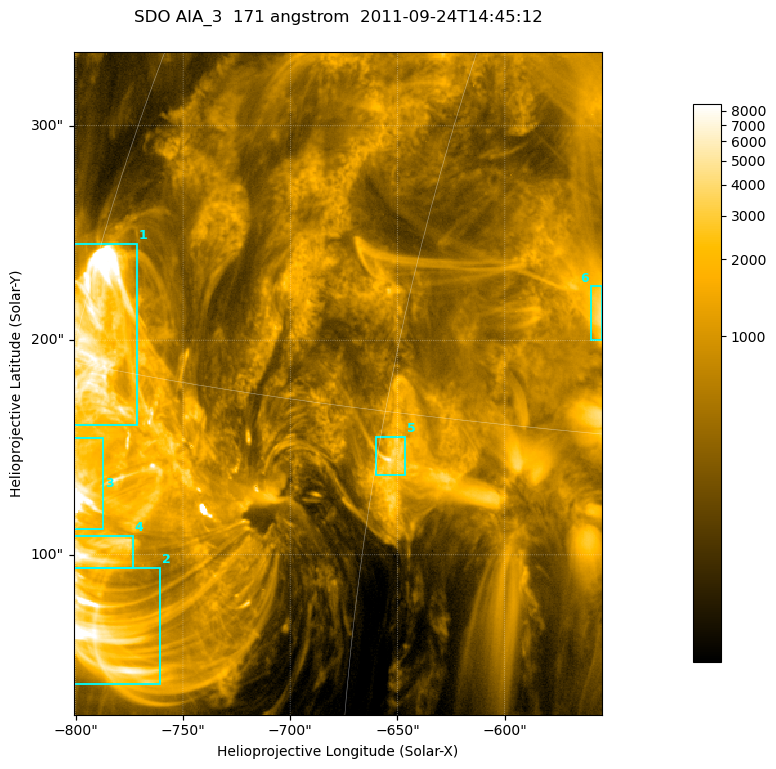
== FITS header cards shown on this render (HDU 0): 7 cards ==
TELESCOP= 'SDO     '           /
INSTRUME= 'AIA_3   '           /
WAVELNTH=                  171 /
WAVEUNIT= 'angstrom'           /
DATE-OBS= '2011-09-24T14:45:12.35' /
CTYPE1  = 'HPLN-TAN'           /
CTYPE2  = 'HPLT-TAN'           /

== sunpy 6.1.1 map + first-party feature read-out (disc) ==
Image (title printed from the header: SDO AIA_3  171 angstrom  2011-09-24T14:45:12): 411 x 515 px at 0.599 arcsec/px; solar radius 957 arcsec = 1596 px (partial field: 2.6% of the solar disc is inside the frame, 100% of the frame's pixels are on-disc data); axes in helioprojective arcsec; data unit not stated in the header (colour bar unlabelled)
Pointing: header CRPIX1/2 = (2051.64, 2049.57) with CRVAL1/2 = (0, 0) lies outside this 411 x 515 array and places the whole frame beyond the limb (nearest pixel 1.41 R_sun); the SolarSoft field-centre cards XCEN/YCEN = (-677.8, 179.9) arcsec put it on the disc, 1325 arcsec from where CRPIX/CRVAL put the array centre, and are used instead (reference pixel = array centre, CRVAL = XCEN/YCEN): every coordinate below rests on XCEN/YCEN
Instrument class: DISC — disc imager (sunpy class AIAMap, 171 A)
Bright regions (active regions / flare kernels): reference = the on-disc median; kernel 3 px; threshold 5 sigma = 2088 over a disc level ~523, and >= 1.15x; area >= 211 px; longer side >= 5 px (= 3 arcsec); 6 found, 6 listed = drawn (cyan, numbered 1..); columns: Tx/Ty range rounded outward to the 2 arcsec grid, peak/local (2 s.f.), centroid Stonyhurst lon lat
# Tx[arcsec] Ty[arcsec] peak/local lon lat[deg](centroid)
1 -802..-770 160..246 30 -59 +16
2 -802..-760 40..94 30 -56 +8
3 -802..-786 112..156 31 -58 +12
4 -802..-772 94..110 16 -57 +10
5 -660..-646 136..156 12 -44 +14
6 -560..-554 200..226 8.8 -38 +18